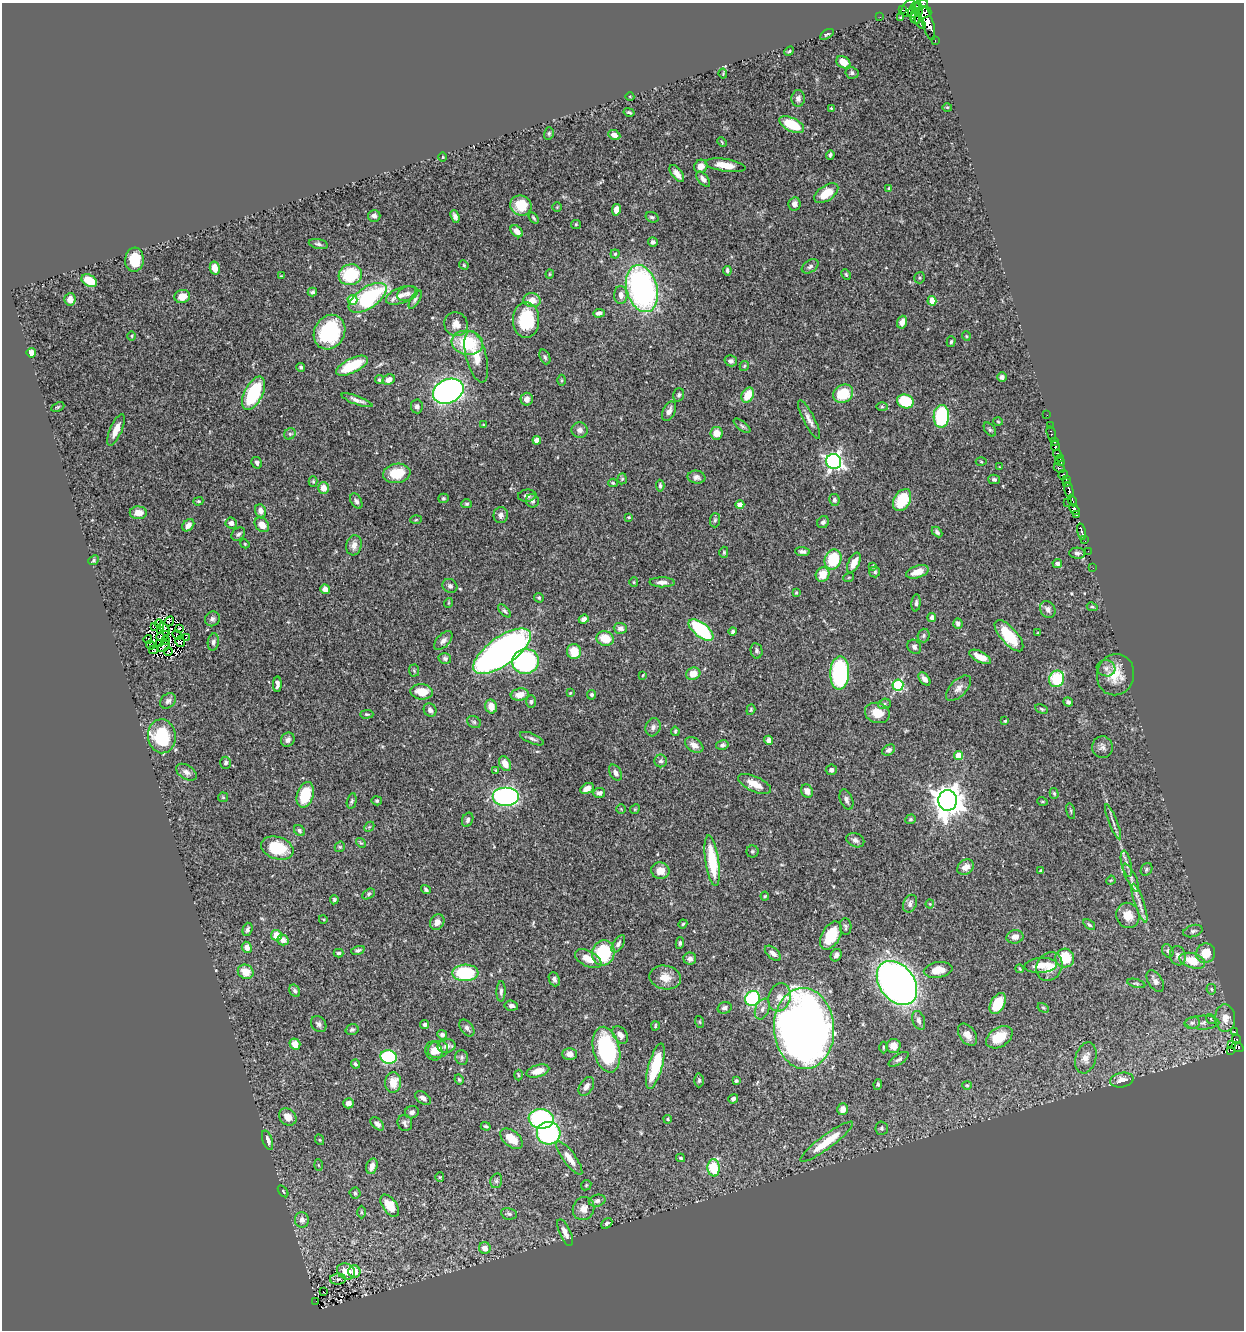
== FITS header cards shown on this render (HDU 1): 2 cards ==
NAXIS1  =                 1242
NAXIS2  =                 1328

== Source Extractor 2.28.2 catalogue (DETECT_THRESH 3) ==
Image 1242 x 1328 px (HDU 1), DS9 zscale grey, 1 PNG px = 1 image px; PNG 1246 x 1332 px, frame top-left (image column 1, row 1328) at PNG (2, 3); each listed source drawn as its Kron ellipse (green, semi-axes under 4 px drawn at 4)
Background 0.57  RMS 0.021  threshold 0.0639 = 3 sigma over >= 5 px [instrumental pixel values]
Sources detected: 461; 11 with non-positive FLUX_AUTO (blend fragments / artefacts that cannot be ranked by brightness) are neither listed nor drawn; the other 450 listed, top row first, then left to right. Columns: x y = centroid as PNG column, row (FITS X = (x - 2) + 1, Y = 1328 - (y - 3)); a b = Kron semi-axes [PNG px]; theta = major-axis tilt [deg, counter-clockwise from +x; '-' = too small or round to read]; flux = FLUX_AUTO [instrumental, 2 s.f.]
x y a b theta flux
921 4 7 3 13 160
915 7 4 4 - 170
909 8 9 6 59 90
902 10 3 2 - 6.3
924 12 7 6 - 91
912 13 5 3 - 84
917 13 11 5 80 140
880 17 2 2 - 0.93
900 18 3 2 - 1.4
915 19 6 3 -53 46
920 22 7 3 -55 92
927 23 18 6 -72 200
827 34 8 3 31 2.2
935 41 3 2 - 2.4
789 51 5 4 - 1.7
843 62 7 5 -31 17
852 73 6 6 - 3.7
723 74 5 3 - 1.3
630 97 4 3 - 1.1
798 98 8 6 85 6.4
947 107 5 3 - 1.4
831 108 4 3 - 1.5
629 112 6 3 -14 2.3
792 125 13 6 -26 49
549 133 6 5 - 2.2
614 135 6 5 - 8.1
722 142 5 3 - 1.2
830 155 5 3 - 2.4
443 157 5 3 - 1.2
725 165 20 6 -9 21
701 166 7 6 - 10
677 174 10 5 -51 9.7
703 179 9 5 -48 5.9
889 188 4 4 - 1.1
826 193 13 7 34 29
794 204 7 6 - 7.6
521 205 11 10 - 32
557 207 4 4 - 1.4
616 210 6 4 79 11
374 216 6 6 - 4.7
455 216 6 4 -70 4.8
652 217 6 5 - 3
534 218 6 3 -56 2.1
576 224 5 4 - 1.6
517 231 7 5 -42 10
653 242 5 4 - 4
318 244 9 5 -11 4.1
615 254 4 4 - 1.9
134 260 12 9 85 42
464 265 5 4 - 1.7
810 266 9 6 33 4.1
215 268 6 5 - 13
727 271 5 3 - 3.2
550 274 4 4 - 1.5
846 274 6 4 -63 1.9
350 275 12 10 18 71
281 276 4 2 - 1
920 278 6 5 - 2.2
89 281 8 5 -30 34
642 289 24 15 -75 390
312 292 5 4 - 2.8
407 293 10 7 20 5.6
401 295 16 8 21 11
621 295 9 6 -88 8.2
182 296 8 6 13 17
368 298 22 10 34 150
70 299 6 5 - 9.2
415 299 10 4 59 3.7
352 300 5 5 - 37
532 300 9 7 -7 14
932 301 5 4 - 21
599 313 6 4 5 5.6
526 320 18 13 90 76
902 322 6 5 - 8.3
456 324 12 11 - 12
329 332 18 15 63 120
132 336 5 3 - 1.3
966 336 5 3 - 1.1
951 342 5 4 - 2.2
467 343 16 12 -9 70
31 353 5 4 - 10
476 357 26 10 -76 25
545 357 8 5 -67 3.2
731 361 6 5 - 5.3
352 366 17 7 26 58
744 366 5 4 - 2
301 367 4 4 - 2.2
1002 377 4 4 - 3.9
379 380 4 4 - 2.2
389 380 6 5 - 9
562 380 5 3 - 1.5
448 391 16 11 25 500
254 393 18 9 62 98
843 394 10 9 - 47
679 395 6 5 - 2.8
748 395 8 6 61 26
527 399 6 6 - 6.5
357 400 16 4 -20 7
905 401 8 7 - 55
417 406 7 6 - 5.3
58 407 7 4 24 1.8
882 407 6 4 -2 2.1
669 411 10 6 63 6.7
1047 415 2 2 - 0.8
941 416 11 7 89 140
809 419 21 5 -63 9.1
998 421 4 3 - 1.2
484 425 3 3 - 1.3
1050 425 2 2 - 1.6
742 426 10 4 -39 3.2
990 429 8 4 -52 2.6
116 430 17 6 67 15
580 430 8 7 - 6.2
716 433 6 6 - 17
290 434 6 5 - 3.1
1051 434 8 3 -73 5.4
537 440 4 4 - 12
1055 442 3 2 - 8.8
1055 446 5 4 - 100
1057 454 4 4 - 20
1060 458 3 2 - 3.6
1060 461 5 3 - 8
834 462 7 7 - 470
981 462 5 3 - 1.3
257 463 6 5 - 3.6
1000 467 4 4 - 1.1
1059 468 5 3 - 27
397 473 14 9 10 38
1063 475 5 3 - 38
696 477 9 6 -9 5.4
622 479 5 4 - 2.1
994 479 6 4 -14 3.3
1066 479 3 2 - 20
313 481 5 4 - 1.8
1067 482 4 3 - 11
613 483 5 4 - 1.7
660 486 6 3 -84 2.8
323 488 6 5 - 14
1069 490 8 4 -81 51
527 496 9 6 6 4.8
443 498 5 4 - 2.1
834 500 6 5 - 3.9
902 500 12 8 59 50
198 501 5 4 - 1.7
356 501 8 5 -61 4.1
532 501 7 6 - 3.8
1072 501 6 3 -63 15
1068 502 2 2 - 4.8
467 504 5 4 - 1.9
740 505 4 4 - 12
1074 510 6 3 -51 70
260 511 6 5 - 8.5
138 513 8 6 -1 16
501 515 8 7 - 6.1
1076 515 4 3 - 33
629 517 4 3 - 1.5
416 520 6 3 2 1.5
715 520 7 5 88 2.6
823 522 6 5 - 3.4
231 523 6 5 - 7.2
188 525 7 5 46 8.6
262 525 8 6 -45 13
937 532 6 4 -46 3.3
1082 532 8 3 -74 120
238 534 7 5 40 3.5
1084 539 3 2 - 5.2
245 544 5 3 - 1.3
354 545 10 7 76 7.5
802 551 7 4 -5 4.2
1088 551 2 2 - 1.7
724 552 6 4 -90 1.9
1077 553 8 5 -4 3.7
833 559 10 8 68 72
93 560 5 4 - 1.9
854 563 11 5 64 14
1057 564 5 4 - 4.2
873 566 4 4 - 1.6
1093 568 3 2 - 1.2
875 572 5 5 - 2.7
917 572 12 6 18 16
823 574 7 6 - 23
849 577 5 3 - 1.1
634 582 5 4 - 1.5
662 582 13 5 -1 6.9
450 586 8 6 -34 3.9
325 589 5 4 - 10
796 593 3 3 - 1.5
539 598 5 4 - 2.4
448 603 5 3 - 1.2
916 603 8 4 85 3.6
1092 607 5 4 - 1.9
1048 609 9 7 -58 5.7
504 611 8 4 -48 2.8
932 618 4 4 - 4.2
212 619 8 7 - 4.1
584 619 5 4 - 6.3
169 621 5 3 - 1.5
958 623 5 4 - 5.1
159 624 5 2 - 0.67
155 627 3 3 - 1.8
179 628 3 3 - 0.3
620 628 6 5 - 5.3
165 629 7 3 -64 0.38
160 630 3 3 - 1.1
701 630 15 7 -39 110
733 632 4 4 - 3.2
1038 633 4 3 - 1.5
177 635 5 2 - 2.3
163 636 7 4 24 1.6
924 636 7 6 - 2.6
1009 636 19 8 -48 53
186 638 3 2 - 1.7
605 638 9 7 -15 27
148 639 4 2 - 2.6
166 641 4 2 - 2
443 641 11 6 45 5.9
180 642 5 3 - 2.4
213 642 8 5 81 4.5
160 643 4 2 - 2.1
151 645 4 2 - 1.2
164 646 6 2 38 1.5
914 647 7 6 - 4.3
153 650 4 2 - 1.7
502 651 34 14 35 790
574 651 7 7 - 26
757 651 8 6 -78 3.5
168 652 4 2 - 0.13
980 657 12 5 -27 17
445 658 6 5 - 3.6
525 661 13 12 - 230
1106 668 9 8 - 6.8
414 671 6 5 - 2.1
840 673 17 9 87 160
693 674 7 6 - 17
643 675 4 2 - 1.2
1115 675 21 18 75 32
924 679 7 4 -51 5.6
1057 679 8 7 - 65
277 684 8 4 89 5.6
898 685 5 5 - 140
958 688 16 8 46 8.8
421 692 11 7 -7 25
570 693 3 2 - 1
520 695 9 6 9 11
592 695 5 4 - 3
168 701 9 6 39 5.1
531 702 6 4 89 2.9
1068 702 5 4 - 3.5
884 704 6 5 - 2.9
491 706 7 6 - 14
1042 709 7 4 -27 2
430 710 7 6 - 5.8
751 710 5 4 - 1.7
877 713 13 10 -16 23
367 714 6 4 1 2.2
1005 721 3 3 - 1.4
474 722 7 5 -28 2.7
653 727 9 7 73 5.1
675 731 5 3 - 1.7
162 736 17 14 -83 93
532 739 13 5 -23 4.4
288 740 7 6 - 5.7
768 740 4 4 - 5.8
694 745 10 6 -33 9.7
722 745 6 5 - 3.2
1102 747 11 10 - 6.8
889 750 7 5 32 3.8
959 756 4 4 - 34
661 761 6 6 - 4.3
226 763 6 5 - 3.5
505 764 8 5 -63 15
496 770 4 2 - 1
831 770 5 5 - 4.8
186 772 11 6 -32 7.6
615 773 8 5 -60 5.1
755 784 18 7 -25 22
587 788 7 5 28 10
807 791 7 5 -59 7.5
599 793 6 5 - 5.2
1054 793 5 4 - 1.9
305 795 13 8 73 58
506 796 13 9 0 320
223 797 5 5 - 1.5
846 800 10 6 -69 5.2
948 800 10 9 - 2300
352 801 7 4 77 2.6
377 801 5 4 - 2.3
1042 801 5 3 - 1.4
621 809 5 4 - 1.6
635 809 5 4 - 1.4
1071 811 8 3 -77 2.1
910 819 5 4 - 2.2
468 820 7 5 67 3.8
1113 822 19 3 -68 5.1
369 827 6 4 44 2.2
299 830 6 5 - 3.3
855 840 9 6 -24 5.5
361 843 5 4 - 1.9
340 847 5 5 - 1.9
277 848 16 11 -18 54
752 851 6 6 - 2.5
712 861 25 6 -81 65
1126 864 13 5 -77 5.5
965 867 9 7 38 11
1146 869 7 5 57 2.6
660 871 9 8 - 14
1041 871 4 3 - 3.1
1131 878 16 5 -64 7
1111 880 5 3 - 1.3
426 890 5 3 - 2.7
369 894 7 4 29 2.6
765 896 4 4 - 1.5
334 900 4 3 - 2.2
1139 903 20 5 -72 10
910 904 9 6 64 5.4
930 904 4 4 - 1.5
1128 915 13 11 -70 20
323 919 4 3 - 1.2
437 922 8 6 58 10
683 924 4 3 - 1.7
1089 925 7 4 -37 2.6
846 927 8 5 -87 3.2
247 929 7 5 73 3.9
1193 931 10 6 16 3.7
276 935 5 5 - 20
831 936 15 9 60 54
1015 937 8 7 - 8.1
283 940 6 5 - 8.3
680 943 6 4 82 3
618 944 10 5 56 4.2
247 947 6 5 - 9.1
358 950 7 4 17 2.7
1168 951 7 5 -62 3.4
339 953 5 3 - 2.2
603 953 12 11 - 84
773 953 10 5 -42 6.5
1206 953 10 9 - 23
836 955 6 5 - 6.7
1178 956 10 8 -81 6.8
1065 958 9 9 - 42
588 959 14 7 -27 18
690 959 6 6 - 6.7
1192 961 13 7 -17 32
1041 965 16 7 4 16
1049 967 15 12 61 20
1020 969 4 3 - 1.4
938 970 14 8 8 15
246 972 8 7 - 19
465 973 13 8 3 100
665 977 16 12 -11 17
554 979 7 5 -68 4.2
1155 981 12 7 -59 7.1
897 983 24 17 -52 910
1136 983 9 3 -15 2.1
1211 989 5 4 - 2
295 991 6 5 - 3.7
501 991 10 4 89 4.2
779 997 14 11 72 15
753 998 8 7 - 140
998 1004 11 7 61 45
511 1006 7 5 -6 4.6
724 1008 7 5 16 4.9
1043 1008 6 4 -29 1.9
762 1009 11 6 68 6.8
1225 1018 13 10 -87 15
1211 1019 5 3 - 1.3
919 1020 10 6 -70 5.4
700 1022 6 3 -71 1.4
1192 1023 8 6 13 3.6
1202 1023 17 7 1 7.6
319 1024 9 7 -48 4.7
425 1025 4 4 - 3.5
655 1026 4 3 - 1.6
467 1028 9 6 -52 5.1
804 1028 40 30 -87 1500
352 1030 6 5 - 3
1234 1031 3 2 - 1.6
442 1035 5 4 - 4
620 1035 10 6 -54 7.2
967 1035 12 8 -54 11
999 1037 14 9 32 32
1236 1039 4 3 - 23
295 1044 5 5 - 16
1232 1045 3 2 - 40
447 1046 9 6 12 7.2
893 1046 7 7 - 16
883 1047 6 3 -90 1.6
1238 1047 6 3 -36 33
438 1049 10 8 17 13
606 1050 23 13 -76 160
434 1051 9 8 - 13
1230 1051 2 2 - 2.9
570 1054 7 6 - 8.1
389 1057 8 7 - 120
462 1057 7 6 - 3.1
1086 1058 16 10 74 12
899 1059 11 5 33 4.1
355 1064 4 3 - 2.6
655 1066 23 7 74 59
538 1071 12 6 16 18
518 1075 5 3 - 1.5
459 1080 5 3 - 1.9
699 1080 7 4 88 2.7
1122 1080 11 7 11 13
736 1081 4 3 - 2
393 1082 10 8 83 19
878 1084 5 4 - 2.6
967 1085 5 4 - 1.5
586 1086 10 6 58 7.1
423 1098 9 5 -33 6.1
733 1099 5 4 - 4.5
348 1103 5 5 - 7.5
843 1109 6 5 - 8.4
412 1112 7 6 - 4.5
288 1117 9 8 - 12
541 1119 13 9 -7 180
668 1119 4 3 - 1.6
405 1123 8 7 - 4.6
377 1124 8 5 -43 5.6
486 1126 5 3 - 2.2
882 1128 7 6 - 2.9
549 1133 12 11 - 210
512 1139 13 7 -39 24
267 1140 10 5 -70 7.1
320 1140 5 3 - 1.3
827 1142 32 7 37 41
569 1158 20 6 -54 15
681 1158 4 3 - 1.8
318 1165 5 4 - 1.5
372 1166 8 5 74 10
714 1168 8 6 -87 71
440 1177 4 4 - 1.3
496 1181 7 5 75 3
586 1185 6 4 46 1.7
283 1191 7 3 -54 1.8
355 1193 5 5 - 2.2
597 1201 8 6 14 5.3
390 1206 12 7 -55 30
583 1209 12 10 64 12
361 1212 6 4 -89 1.8
509 1214 8 5 -10 3.1
302 1220 8 7 - 7.2
607 1223 6 4 42 3.3
565 1233 14 5 -66 9.9
485 1248 6 5 - 12
346 1271 9 7 -29 20
354 1272 6 6 - 21
338 1279 8 5 2 3.9
323 1292 3 2 - 1.1
316 1301 2 2 - 1.6
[11 non-positive-flux detections neither listed nor drawn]